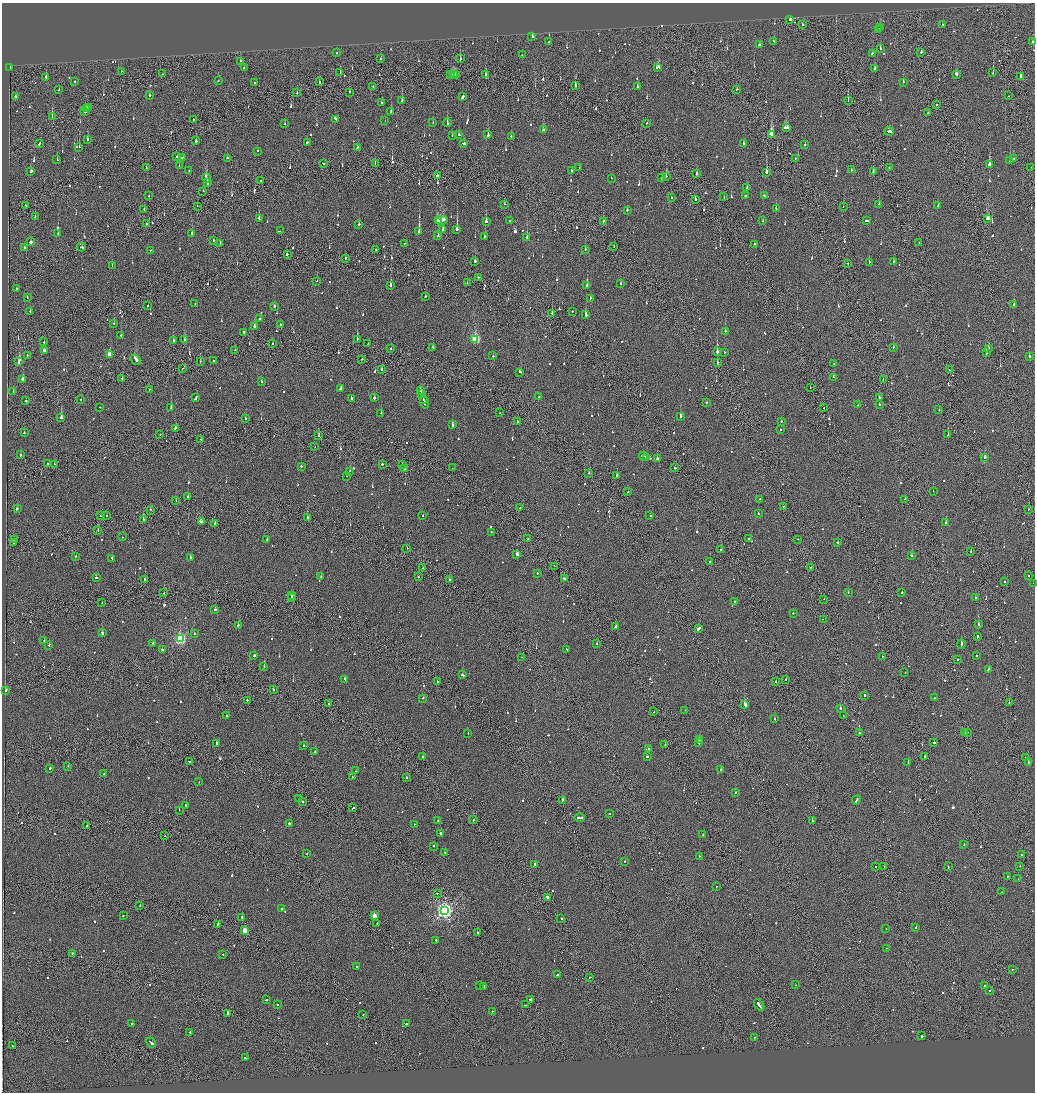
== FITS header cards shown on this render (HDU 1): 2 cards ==
NAXIS1  =                 2065
NAXIS2  =                 2180

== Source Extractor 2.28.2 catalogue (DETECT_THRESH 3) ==
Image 2065 x 2180 px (HDU 1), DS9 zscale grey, zoomed out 1/2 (1 PNG px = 2 x 2 image px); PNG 1037 x 1094 px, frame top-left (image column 1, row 2179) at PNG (2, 3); each listed source drawn as its Kron ellipse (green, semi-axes under 4 px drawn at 4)
Background -0.102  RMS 0.067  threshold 0.201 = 3 sigma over >= 5 px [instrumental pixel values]
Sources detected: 1027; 44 cannot appear on this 1/2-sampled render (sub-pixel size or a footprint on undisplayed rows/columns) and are neither listed nor drawn; of the other 983, the 500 brightest by FLUX_AUTO listed and drawn (483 fainter detections omitted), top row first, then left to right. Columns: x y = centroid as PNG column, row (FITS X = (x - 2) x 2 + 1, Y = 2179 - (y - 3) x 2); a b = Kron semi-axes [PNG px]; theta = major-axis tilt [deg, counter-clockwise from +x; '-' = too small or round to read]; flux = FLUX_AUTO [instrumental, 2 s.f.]
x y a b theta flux
790 19 2 1 - 1900
802 25 2 2 - 100
942 25 2 2 - 63
880 28 2 2 - 130
879 29 2 2 - 80
532 37 2 2 - 94
773 41 2 2 - 110
549 42 2 2 - 100
1032 42 2 2 - 150
759 44 3 2 - 140
880 48 2 2 - 120
921 52 2 2 - 170
337 53 2 2 - 130
872 53 3 2 - 220
522 55 2 2 - 64
381 59 2 2 - 130
460 59 3 2 - 88
240 61 2 2 - 220
244 67 2 2 - 84
658 67 4 2 - 170
10 68 2 1 - 520
875 69 2 2 - 310
121 71 2 1 - 66
340 73 2 2 - 100
993 73 2 1 - 69
162 74 2 1 - 110
486 74 2 2 - 150
956 74 3 2 - 540
451 75 2 2 - 160
453 75 2 2 - 250
456 75 3 2 - 260
46 77 2 2 - 170
1020 77 2 2 - 260
218 81 2 1 - 76
75 82 2 2 - 89
319 82 3 2 - 180
903 82 2 2 - 580
254 83 2 2 - 63
373 86 2 1 - 150
575 86 3 2 - 100
637 86 2 2 - 63
737 89 2 2 - 93
59 90 2 2 - 69
297 92 2 1 - 120
349 92 2 1 - 130
150 95 2 2 - 330
15 96 2 1 - 230
1008 96 2 1 - 67
463 97 3 2 - 320
848 100 2 1 - 100
402 101 2 2 - 84
381 102 2 2 - 270
936 105 2 1 - 69
88 107 3 2 - 200
86 108 2 1 - 150
85 112 2 2 - 190
391 112 2 2 - 130
928 112 2 1 - 95
52 117 3 1 - 190
193 119 2 2 - 120
335 119 4 2 - 170
385 121 2 2 - 110
433 123 2 2 - 130
447 123 4 2 - 340
646 123 2 2 - 190
285 124 2 2 - 81
786 128 4 2 - 250
543 130 2 2 - 130
889 131 5 2 - 260
771 134 3 3 - 530
459 135 2 2 - 210
488 135 2 2 - 640
452 136 2 2 - 89
511 137 2 2 - 89
87 140 2 2 - 230
196 141 2 2 - 550
307 142 2 2 - 320
463 143 3 2 - 240
39 144 3 2 - 100
744 144 3 2 - 170
805 145 2 2 - 73
79 147 2 2 - 130
357 147 2 2 - 210
257 151 2 2 - 63
177 156 2 2 - 100
182 157 3 2 - 220
227 158 2 2 - 66
795 158 2 1 - 220
1014 158 2 2 - 95
57 160 2 2 - 120
1010 160 2 2 - 130
324 164 2 2 - 140
375 164 2 1 - 120
989 164 2 2 - 2400
179 166 2 2 - 62
889 167 2 1 - 89
1031 167 2 1 - 71
146 168 2 2 - 84
579 168 2 1 - 100
189 170 2 2 - 100
851 170 2 2 - 140
31 171 3 2 - 130
572 171 2 2 - 84
766 172 3 2 - 860
873 172 2 2 - 110
697 174 2 1 - 780
438 176 4 2 - 230
666 176 2 2 - 170
662 177 3 2 - 130
206 178 5 2 - 710
611 178 2 2 - 68
261 181 2 1 - 170
207 183 3 2 - 250
747 188 2 2 - 160
203 191 2 2 - 92
745 195 2 2 - 380
149 196 2 2 - 130
764 196 2 2 - 66
724 197 2 1 - 62
671 198 2 2 - 370
695 200 2 2 - 95
504 204 2 2 - 64
879 204 2 1 - 490
26 205 2 2 - 74
938 205 3 2 - 200
197 206 2 1 - 83
843 207 2 2 - 70
776 208 2 2 - 77
144 210 2 1 - 110
627 210 2 2 - 200
35 216 2 1 - 140
259 219 3 2 - 220
987 219 3 2 - 370
441 220 6 2 13 570
438 221 3 1 - 280
486 221 2 2 - 350
509 221 2 2 - 71
603 221 2 2 - 83
762 221 2 2 - 83
867 221 4 2 - 360
147 224 2 2 - 230
359 225 2 2 - 210
443 229 4 2 - 210
457 229 2 2 - 3000
280 231 2 1 - 65
419 232 2 2 - 4900
58 233 2 2 - 71
192 234 3 2 - 330
438 236 2 2 - 230
485 236 2 2 - 78
527 237 2 2 - 290
214 240 2 2 - 99
31 242 2 2 - 2100
919 242 2 2 - 140
220 243 2 2 - 87
404 243 2 1 - 130
755 244 2 1 - 140
24 247 2 2 - 360
81 247 4 2 - 320
614 247 2 1 - 79
150 250 2 2 - 67
376 250 2 1 - 85
585 250 2 1 - 68
287 254 2 2 - 88
345 258 2 2 - 69
475 261 2 2 - 410
869 262 2 2 - 130
893 262 2 1 - 98
848 263 2 2 - 110
112 266 2 2 - 78
478 277 2 2 - 130
317 281 2 2 - 69
467 283 2 2 - 64
620 283 2 2 - 110
391 285 3 2 - 150
587 285 2 2 - 610
16 289 2 1 - 96
425 296 2 2 - 130
27 297 2 2 - 110
590 298 2 2 - 82
195 304 2 2 - 64
1014 305 2 2 - 310
148 306 2 2 - 130
274 306 2 2 - 100
30 311 2 2 - 75
572 311 2 2 - 85
552 313 2 1 - 300
586 315 3 2 - 470
259 319 2 2 - 260
114 323 2 1 - 67
280 324 2 2 - 180
254 327 2 2 - 370
244 332 2 2 - 150
725 332 2 2 - 260
121 335 2 2 - 92
357 339 2 1 - 88
475 339 3 3 - 1200
184 340 3 2 - 87
173 341 2 2 - 310
44 342 2 2 - 67
272 343 2 2 - 86
368 344 3 2 - 150
894 347 2 2 - 420
391 348 2 1 - 98
433 348 3 2 - 170
988 348 2 2 - 65
44 350 3 2 - 140
235 350 2 2 - 69
717 352 2 2 - 2300
724 352 2 1 - 66
986 353 2 2 - 150
27 355 2 2 - 100
109 355 3 2 - 220
493 356 2 2 - 130
1029 356 2 2 - 100
136 359 6 2 -49 400
362 359 2 2 - 69
19 361 4 2 - 290
200 361 2 1 - 76
213 361 2 2 - 96
717 363 3 1 - 430
834 364 2 2 - 66
182 368 2 1 - 80
382 369 2 2 - 130
949 370 2 1 - 79
520 372 2 2 - 81
833 377 2 2 - 83
122 378 2 1 - 90
23 379 3 2 - 380
883 380 2 1 - 82
261 381 2 2 - 91
810 387 2 2 - 120
149 389 2 2 - 74
340 389 2 2 - 100
420 390 3 2 - 200
13 391 2 2 - 240
422 394 4 2 - 250
539 397 2 2 - 71
879 397 2 2 - 100
196 398 4 2 - 220
351 398 4 2 - 400
374 398 2 2 - 130
80 399 2 1 - 63
423 399 2 1 - 76
26 401 2 2 - 470
424 402 6 2 -70 280
706 402 2 2 - 85
879 404 2 2 - 610
858 405 2 1 - 65
100 407 2 2 - 92
171 407 4 2 - 250
824 408 2 1 - 130
939 409 2 2 - 89
381 413 2 2 - 140
499 413 2 1 - 81
680 416 2 2 - 410
61 418 2 2 - 820
245 419 2 2 - 86
781 421 2 2 - 190
517 422 3 1 - 360
452 425 2 2 - 490
175 428 3 2 - 120
780 429 2 2 - 100
24 433 2 2 - 100
160 434 2 2 - 87
948 435 2 2 - 170
319 436 2 2 - 170
201 439 2 2 - 110
315 447 2 1 - 73
21 455 3 2 - 110
644 456 4 2 - 300
647 457 2 2 - 150
985 457 2 2 - 390
657 459 2 2 - 210
48 463 2 1 - 120
54 464 2 1 - 110
382 464 2 2 - 160
402 465 2 2 - 340
301 466 2 2 - 110
452 468 2 1 - 85
675 468 2 2 - 110
404 469 3 2 - 360
350 471 2 2 - 63
588 473 2 1 - 71
617 475 2 2 - 130
347 476 2 2 - 62
628 491 2 1 - 87
933 491 2 1 - 74
188 497 2 2 - 79
759 499 2 2 - 270
905 499 2 2 - 64
176 501 2 2 - 90
784 506 2 1 - 430
520 508 2 1 - 130
17 509 3 2 - 98
1028 509 2 2 - 100
150 510 2 2 - 65
758 514 2 2 - 120
423 515 2 2 - 97
101 516 2 1 - 110
106 516 2 2 - 89
650 516 2 2 - 190
307 518 2 2 - 86
143 519 2 1 - 840
201 521 3 2 - 220
946 522 2 2 - 130
214 524 2 2 - 130
98 531 2 1 - 170
491 532 2 2 - 69
122 537 2 2 - 110
528 539 2 1 - 64
749 539 2 2 - 170
798 539 2 1 - 110
15 540 2 1 - 68
267 540 2 2 - 86
13 542 3 2 - 230
838 543 2 2 - 240
407 548 2 2 - 93
721 550 3 2 - 110
971 552 2 2 - 110
517 554 3 2 - 130
75 556 2 2 - 66
912 556 2 2 - 220
190 557 2 2 - 180
112 558 2 2 - 220
710 562 2 2 - 99
554 566 2 1 - 100
811 567 2 1 - 75
423 568 2 2 - 65
537 573 2 2 - 84
1029 575 2 2 - 72
96 577 2 2 - 94
321 577 2 2 - 160
418 577 2 2 - 62
564 578 2 2 - 160
144 579 2 2 - 190
449 579 2 2 - 160
1004 582 2 2 - 78
1033 583 2 1 - 71
848 592 2 2 - 68
902 592 2 2 - 120
164 593 2 1 - 64
292 596 2 2 - 280
292 597 2 2 - 310
975 598 2 1 - 200
824 599 2 1 - 63
734 601 2 1 - 79
102 603 2 1 - 63
215 610 2 2 - 190
793 613 2 2 - 140
823 619 2 1 - 75
238 625 2 2 - 300
978 625 2 2 - 240
615 627 2 2 - 360
698 629 4 2 - 310
102 633 3 2 - 310
194 634 2 2 - 90
977 637 3 2 - 170
180 639 3 3 - 2000
44 640 2 2 - 140
153 643 2 2 - 69
597 644 2 2 - 170
961 644 5 2 - 290
49 645 2 2 - 93
567 649 3 2 - 150
162 650 2 2 - 340
976 655 2 2 - 110
254 656 2 2 - 660
882 656 2 1 - 96
521 657 2 1 - 110
957 660 2 2 - 110
264 666 2 2 - 74
988 670 3 2 - 210
905 673 2 1 - 89
462 675 3 2 - 160
345 679 3 2 - 230
786 679 2 1 - 490
437 681 2 2 - 390
776 682 2 2 - 67
273 690 2 2 - 130
5 691 3 2 - 180
865 695 3 2 - 230
423 698 2 2 - 88
934 698 2 2 - 74
247 700 2 2 - 150
1009 703 2 1 - 110
328 704 2 2 - 79
745 705 3 2 - 1900
840 709 2 2 - 330
685 710 2 2 - 66
654 712 2 1 - 100
226 715 2 2 - 110
843 716 2 1 - 82
774 718 2 2 - 530
967 732 2 1 - 77
468 733 2 2 - 110
859 733 2 2 - 550
965 733 2 1 - 92
699 739 2 2 - 250
699 742 4 2 - 420
934 742 2 2 - 220
217 743 4 2 - 310
665 745 2 1 - 110
304 746 2 2 - 110
648 749 2 2 - 220
315 752 2 2 - 71
423 756 2 2 - 200
925 756 3 2 - 3000
647 757 2 2 - 330
1025 757 2 1 - 67
190 762 3 2 - 230
908 762 2 1 - 360
1028 762 2 2 - 250
68 766 2 1 - 73
50 768 2 2 - 300
721 769 2 2 - 69
356 771 2 2 - 64
104 774 2 1 - 70
352 777 2 2 - 69
406 778 2 2 - 75
199 782 2 2 - 85
736 793 2 1 - 83
299 798 2 1 - 87
562 800 3 2 - 180
856 800 4 2 - 230
302 801 2 2 - 97
186 806 2 2 - 120
352 808 3 2 - 280
179 810 2 2 - 270
610 814 2 2 - 95
580 818 5 2 - 220
473 820 2 2 - 90
438 821 2 2 - 77
812 821 2 2 - 410
289 823 2 2 - 240
414 824 2 2 - 68
87 826 2 2 - 180
440 833 2 2 - 510
703 835 2 1 - 150
165 836 2 1 - 71
964 844 2 2 - 89
434 846 2 2 - 120
445 852 2 2 - 77
307 854 2 2 - 84
1022 855 2 1 - 120
699 856 2 2 - 230
625 861 2 2 - 88
535 864 4 2 - 430
1020 866 2 1 - 92
875 867 2 2 - 210
884 867 2 1 - 79
948 867 2 1 - 220
1007 876 2 2 - 100
1018 879 2 1 - 63
716 886 2 2 - 65
1002 892 2 1 - 91
437 893 2 2 - 66
547 897 2 2 - 550
140 906 2 1 - 110
281 909 2 2 - 89
445 910 4 4 - 4400
123 915 2 2 - 100
374 916 3 2 - 120
242 917 2 2 - 240
561 919 2 2 - 300
377 923 2 2 - 220
217 924 2 1 - 150
916 927 2 2 - 120
886 929 2 2 - 66
245 931 3 2 - 270
477 933 2 1 - 89
436 940 2 2 - 170
886 948 2 2 - 77
72 953 2 2 - 63
223 955 2 2 - 77
357 967 2 2 - 69
1012 969 2 2 - 350
557 975 4 2 - 280
590 977 2 2 - 110
479 985 2 2 - 140
796 985 2 2 - 63
484 986 2 2 - 120
985 986 2 2 - 210
989 990 2 2 - 89
266 1000 2 2 - 290
531 1000 3 2 - 390
278 1005 2 2 - 72
526 1005 3 2 - 130
759 1005 7 2 -54 480
492 1011 2 2 - 72
228 1013 3 1 - 370
363 1014 2 1 - 120
132 1024 2 2 - 66
406 1024 2 2 - 87
190 1032 2 2 - 130
922 1036 2 2 - 360
754 1037 2 2 - 130
151 1043 5 2 - 370
12 1046 2 2 - 98
245 1058 2 2 - 70
At the frame edge (FLAGS 8, measured only in part): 1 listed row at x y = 1033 583
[483 fainter detections neither listed nor drawn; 44 sub-pixel or undisplayed-footprint detections neither listed nor drawn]